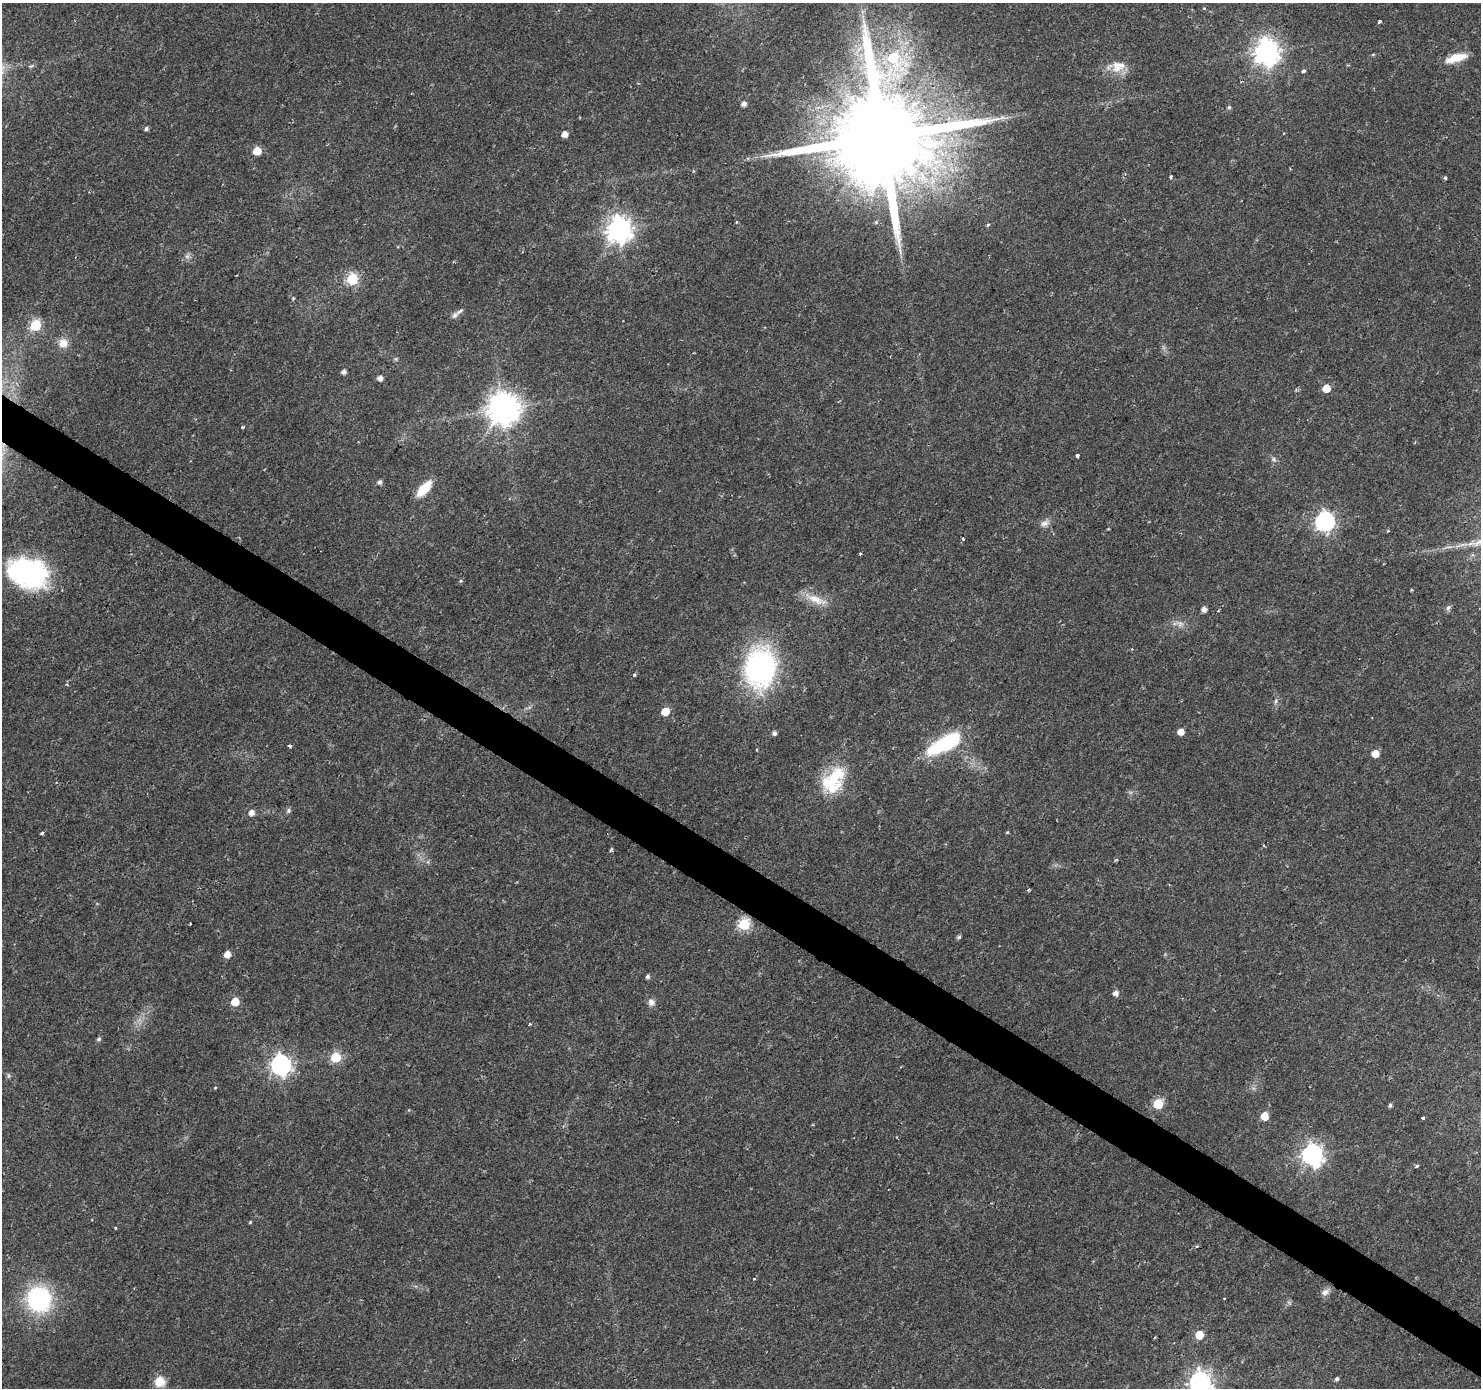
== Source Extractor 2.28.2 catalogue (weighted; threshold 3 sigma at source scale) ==
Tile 6 of 4 x 4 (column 2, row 2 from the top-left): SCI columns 1479-2957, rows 2956-4341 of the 5920 x 5979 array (HDU 1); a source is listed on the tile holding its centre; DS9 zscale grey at full resolution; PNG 1483 x 1390 px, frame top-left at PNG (2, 3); no overlay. Shown black and unused: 3% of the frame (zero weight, under 2 of 3 exposures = <1% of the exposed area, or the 3 px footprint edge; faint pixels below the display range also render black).
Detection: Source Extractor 2.28.2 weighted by HDU 2 'WHT'; one run over the whole footprint, this tile lists its part. Background 0.0207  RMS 0.0028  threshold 0.0126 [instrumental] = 3 sigma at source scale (4.5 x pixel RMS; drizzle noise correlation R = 1.50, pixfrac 1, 0.0396/0.0396 arcsec/px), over >= 5 px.
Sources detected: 101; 1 too faint to see at this stretch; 1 inside a brighter object's white glare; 2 cosmic-ray / hot-pixel residue — not listed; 3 inside a brighter listed object's ellipse — not listed separately; the other 94 listed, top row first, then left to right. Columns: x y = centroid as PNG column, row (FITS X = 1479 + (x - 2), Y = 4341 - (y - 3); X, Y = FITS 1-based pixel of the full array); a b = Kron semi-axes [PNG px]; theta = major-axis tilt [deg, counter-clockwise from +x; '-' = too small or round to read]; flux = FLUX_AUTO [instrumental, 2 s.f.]
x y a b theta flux
1204 8 4 3 - 0.24
1380 21 4 3 - 0.6
1266 52 9 8 - 260
1373 54 5 3 - 0.29
893 58 20 10 -80 17
1456 58 27 9 16 5.2
1117 68 16 12 10 3.9
1303 71 6 4 36 0.56
744 104 5 5 - 1.3
1229 107 6 5 - 0.5
1002 118 13 4 -3 1.1
146 129 5 4 - 0.75
565 134 5 4 - 2.3
882 137 29 25 50 7900
257 151 5 5 - 6.1
693 171 4 3 - 0.24
1171 176 3 3 - 0.85
1445 178 4 3 - 0.58
988 225 7 2 44 0.31
619 230 9 9 - 260
352 279 6 6 - 28
293 298 4 3 - 0.4
455 315 10 7 57 0.96
36 325 6 6 - 23
63 343 12 11 - 2.9
396 359 6 4 -46 0.42
344 372 4 4 - 1.1
380 378 5 5 - 1.5
1326 388 5 5 - 5.9
503 409 10 10 - 520
243 427 3 3 - 0.65
1077 455 3 3 - 1.9
1274 459 7 5 -23 0.68
380 482 5 5 - 0.87
424 489 15 7 47 8.8
1325 521 8 7 - 110
1045 523 14 8 27 1.6
1388 531 3 3 - 0.35
963 539 3 3 - 0.27
1462 545 10 3 21 0.75
1448 547 13 3 0 0.73
28 573 41 29 -16 39
461 581 5 3 - 0.28
1411 589 3 3 - 0.36
815 599 30 10 -25 4.7
1448 608 8 6 55 0.72
1204 609 5 4 - 1.6
1179 624 11 9 -46 1.7
760 667 29 23 81 77
634 675 4 3 - 0.54
67 685 4 3 - 0.27
1276 701 7 4 88 0.56
665 711 5 5 - 6.5
1181 732 5 5 - 2.7
774 733 5 5 - 0.92
944 743 40 18 28 21
290 746 3 3 - 0.76
757 750 4 2 - 0.27
1375 754 5 5 - 4.3
836 776 44 22 71 14
289 811 7 6 - 0.62
251 813 6 5 - 1.8
1007 832 4 4 - 0.29
42 833 4 3 - 0.53
611 850 4 3 - 0.69
1029 890 4 3 - 0.36
744 924 6 6 - 29
959 937 5 5 - 0.5
227 954 5 5 - 2.8
648 977 5 4 - 0.82
1115 993 5 5 - 1.7
235 1002 5 5 - 7.1
651 1002 10 9 - 1.4
99 1039 5 5 - 0.66
336 1057 6 6 - 18
281 1065 8 7 - 140
215 1088 4 4 - 0.24
1158 1104 6 6 - 13
1390 1105 5 4 - 0.53
1264 1116 5 5 - 5.7
1423 1118 3 3 - 1.9
1312 1154 9 8 - 170
1416 1166 3 3 - 1.9
250 1222 4 3 - 0.3
1197 1246 5 3 - 0.31
754 1279 4 3 - 0.31
1325 1292 11 8 36 1.5
1224 1298 2 2 - 0.21
39 1299 21 20 - 37
1199 1335 5 5 - 7.4
1155 1337 3 3 - 0.32
1337 1379 5 4 - 0.67
160 1381 11 10 - 4.3
1200 1382 8 8 - 180
Overlapping masked pixels (flux is a lower limit): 1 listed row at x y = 882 137
Isophote crosses this tile's border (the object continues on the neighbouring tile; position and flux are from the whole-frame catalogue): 1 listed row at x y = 1200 1382